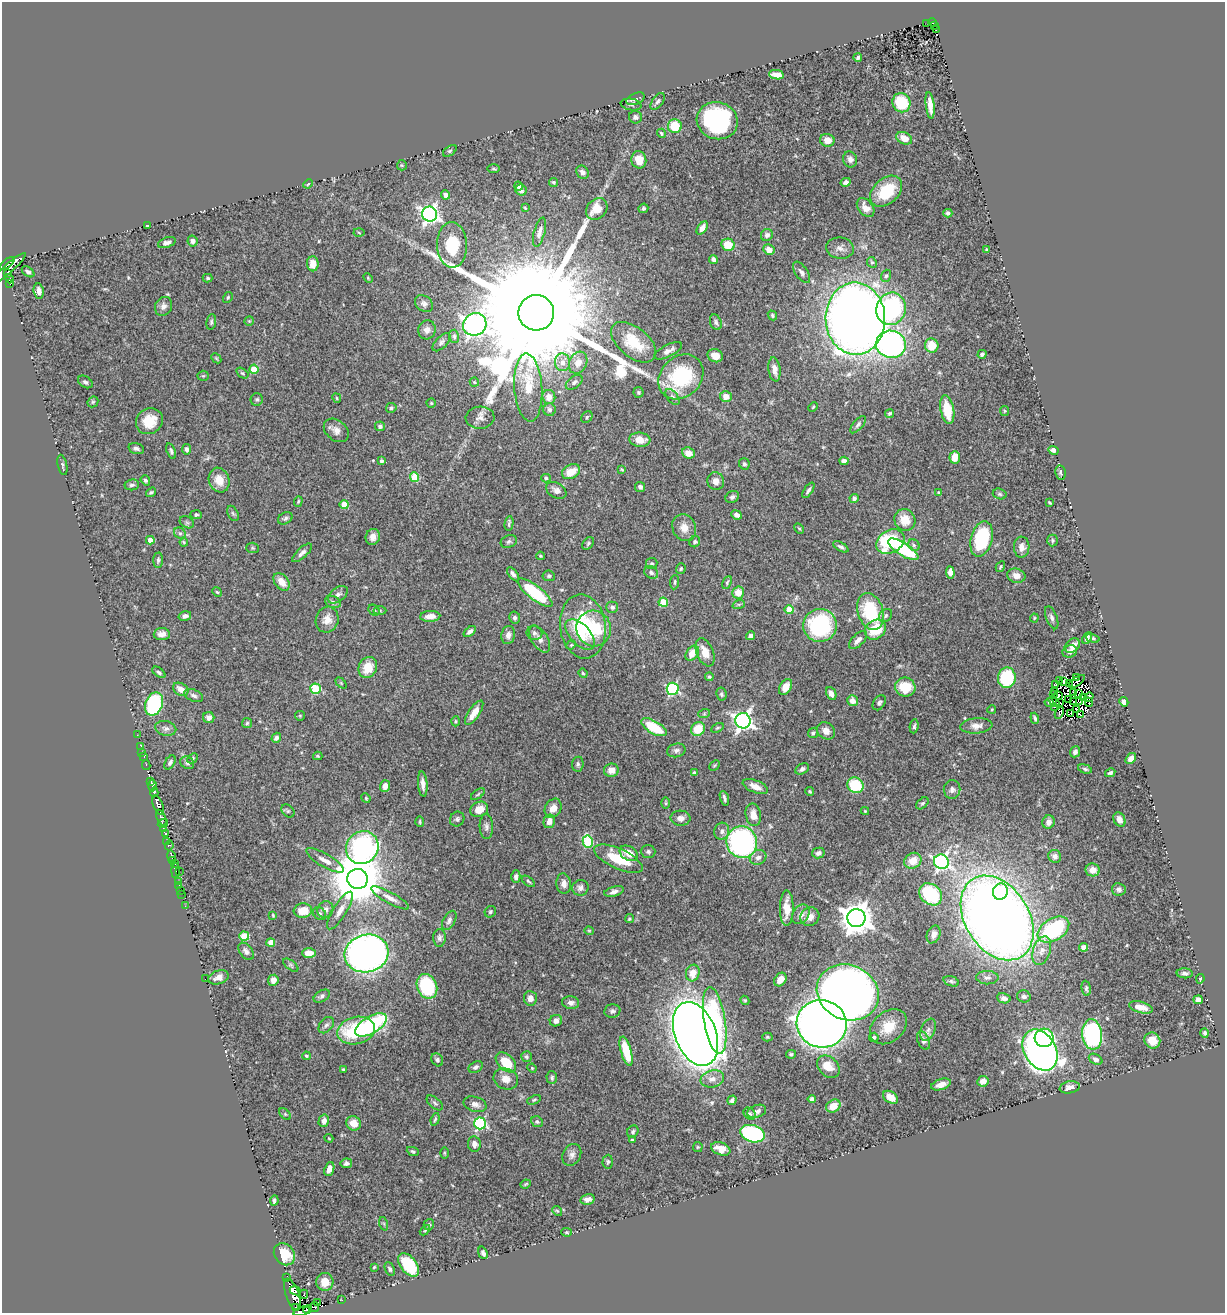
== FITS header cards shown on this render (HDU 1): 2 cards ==
NAXIS1  =                 1223
NAXIS2  =                 1311

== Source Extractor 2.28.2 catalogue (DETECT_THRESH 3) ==
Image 1223 x 1311 px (HDU 1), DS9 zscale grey, 1 PNG px = 1 image px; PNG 1227 x 1315 px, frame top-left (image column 1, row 1311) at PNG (2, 2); each listed source drawn as its Kron ellipse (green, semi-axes under 4 px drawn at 4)
Background 0.451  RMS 0.021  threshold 0.0634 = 3 sigma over >= 5 px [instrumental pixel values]
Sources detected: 536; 13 with non-positive FLUX_AUTO (blend fragments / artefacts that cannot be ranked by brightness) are neither listed nor drawn; of the other 523, the 500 brightest by FLUX_AUTO listed and drawn (23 fainter detections omitted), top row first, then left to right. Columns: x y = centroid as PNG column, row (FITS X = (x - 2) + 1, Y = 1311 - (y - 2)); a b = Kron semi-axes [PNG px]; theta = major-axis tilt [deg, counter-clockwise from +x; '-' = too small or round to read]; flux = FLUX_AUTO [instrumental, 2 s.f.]
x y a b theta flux
932 22 4 3 - 11
927 23 2 2 - 4.1
935 25 3 3 - 12
936 30 4 3 - 18
858 58 4 3 - 2.9
777 75 7 4 -8 14
636 99 9 5 24 4
658 101 9 5 53 3.8
901 103 10 9 - 55
631 104 10 6 -10 3.3
930 105 13 4 -84 13
635 117 6 6 - 3.8
717 121 21 18 -17 200
675 126 7 7 - 41
661 133 5 4 - 2.1
904 138 8 6 -26 13
827 140 7 6 - 13
450 151 8 4 37 2.4
850 159 8 7 - 6.8
639 160 9 7 -77 21
402 165 5 5 - 1.8
494 169 6 3 -1 1.8
582 172 7 6 - 6.7
553 182 5 4 - 1.9
846 182 5 4 - 4.6
308 184 5 3 - 1.6
518 186 4 4 - 5.3
521 190 6 5 - 6.2
886 191 18 12 42 56
446 195 4 4 - 5.5
525 208 4 3 - 1.5
643 208 5 4 - 2.8
866 208 11 7 -50 10
597 209 12 9 46 25
948 213 4 4 - 3.1
430 214 7 7 - 560
147 226 4 2 - 1.4
702 228 7 4 54 8.5
359 232 5 3 - 1.5
539 232 15 5 74 7.3
767 235 6 6 - 5.2
192 241 5 5 - 5.1
167 243 9 5 18 5.9
452 245 23 15 -88 67
728 245 7 6 - 30
840 248 14 10 -8 9.2
769 250 6 5 - 12
987 250 3 3 - 3.2
713 259 4 4 - 5.3
872 262 5 4 - 2.3
7 264 9 4 39 150
313 264 7 6 - 13
9 268 22 4 42 140
28 272 7 4 -35 4.1
801 272 12 6 -55 5.4
8 274 3 3 - 69
886 276 6 5 - 2.8
208 278 5 4 - 2.1
368 278 5 3 - 1.4
9 279 4 3 - 48
10 284 3 2 - 9.6
39 291 7 5 -81 7.9
228 297 6 4 60 2.2
424 303 10 7 -35 5.7
164 306 10 8 62 7.3
891 309 16 14 69 170
536 313 18 18 - 110000
772 315 5 4 - 2.6
855 319 36 30 -89 1800
249 321 5 4 - 1.6
211 322 8 5 81 2.8
716 322 8 5 -70 3.4
475 324 12 11 - 1000
427 330 9 8 - 7.5
454 336 7 5 -76 2.8
441 342 11 5 45 4.2
634 342 26 15 -39 47
891 344 15 13 -10 390
932 346 7 6 - 24
668 351 15 6 27 8.9
982 354 4 3 - 3.4
715 356 8 6 -23 15
216 358 6 4 -45 1.8
563 362 9 7 -87 8.8
578 363 11 8 64 14
254 369 4 4 - 32
774 369 12 6 -82 10
242 373 7 4 -36 2.4
203 376 5 5 - 1.7
681 377 25 20 44 120
85 382 8 5 -33 3.8
474 382 5 4 - 1.5
574 382 9 6 40 4.1
528 388 34 14 -86 40
639 392 5 5 - 2.2
726 396 6 5 - 13
549 397 7 6 - 12
673 397 9 5 -51 3.7
337 398 5 4 - 1.6
257 399 6 6 - 2.9
93 402 6 5 - 2.3
431 403 4 4 - 2.1
813 407 5 3 - 1.4
391 408 5 4 - 2.9
549 410 6 6 - 4.8
947 410 14 6 -79 39
1005 411 5 4 - 1.6
890 413 5 4 - 2.3
587 417 6 5 - 2.4
480 418 14 11 4 9.8
149 421 14 12 38 28
858 425 10 5 49 4
380 426 5 5 - 3.9
336 430 14 10 -40 10
640 440 10 7 -6 15
136 449 8 5 -18 4.3
187 449 5 4 - 4.3
1053 450 5 4 - 6.4
171 451 8 4 -70 3.2
688 453 6 5 - 13
955 457 6 5 - 15
381 461 4 3 - 3.9
844 461 4 4 - 6.3
744 464 6 5 - 3.7
62 465 10 4 -78 3.1
622 469 4 3 - 1.5
571 472 9 6 27 22
1061 472 7 5 -78 3.6
415 477 5 4 - 60
546 478 5 4 - 2.2
145 480 5 4 - 3.1
219 480 12 10 -70 19
716 481 9 8 - 8.4
132 485 7 5 8 3.9
640 487 5 5 - 4.1
556 490 11 7 -31 7.3
808 490 9 3 56 3.4
151 492 5 4 - 2.5
939 492 4 4 - 2.4
1000 494 7 5 -16 2.8
732 497 7 5 30 3.9
854 498 4 4 - 5
298 501 5 4 - 1.9
1050 503 4 2 - 1.6
344 504 4 4 - 33
233 513 8 5 -62 2.7
196 515 6 4 -2 2.8
737 515 6 4 -24 7.5
285 518 8 5 30 3.5
905 520 11 10 - 23
187 522 7 5 -30 2.7
509 523 7 3 81 2.7
684 528 14 11 -66 14
799 528 6 4 -60 1.8
180 533 6 5 - 2.7
373 537 8 7 - 10
981 539 18 10 75 100
150 540 4 4 - 13
1052 540 6 5 - 2.6
509 541 8 6 21 3.5
184 542 4 3 - 1.6
695 542 6 5 - 3
890 542 15 11 32 110
588 543 7 5 51 2.5
914 545 6 5 - 3
841 547 8 4 -31 3.6
1022 547 10 8 89 9.7
253 548 6 5 - 2.4
903 549 17 6 -33 98
302 553 12 5 42 5.5
540 556 4 3 - 1.6
158 560 7 5 85 3.4
652 564 5 5 - 2.6
1000 567 5 4 - 1.8
681 569 5 4 - 2.1
950 572 6 4 -85 8.2
651 573 7 6 - 3.8
513 574 8 4 -53 4.6
549 576 6 5 - 3.3
1016 576 9 7 -17 9.1
282 582 10 6 -52 17
674 582 7 4 85 2.7
727 582 7 3 66 2.1
217 592 5 4 - 1.9
535 593 21 7 -38 96
738 593 6 6 - 16
338 595 11 7 37 5.9
333 602 8 6 -20 3.8
663 602 4 4 - 40
739 604 6 4 18 1.8
612 607 6 5 - 3.9
374 610 6 5 - 2.2
380 610 6 4 -1 2.1
789 610 4 4 - 32
870 611 19 12 -72 79
185 616 6 4 16 5.3
430 616 10 5 3 14
886 616 7 5 47 3.5
515 618 6 5 - 3.9
1034 618 4 4 - 1.5
1052 618 12 5 -69 5.1
327 620 13 11 72 14
820 625 17 16 - 150
583 626 32 23 -82 100
594 628 18 17 - 68
875 630 11 9 35 44
470 632 7 4 38 5.3
534 633 8 6 -20 4
162 634 8 6 4 8.4
580 634 19 10 -47 26
508 635 9 6 80 7.7
750 636 5 4 - 4.6
1087 638 6 4 62 6
1093 638 7 4 -17 2.2
540 639 15 8 -58 9.4
858 640 11 5 45 7.8
571 645 5 4 - 1.6
1073 646 8 6 47 14
1070 651 7 6 - 5.8
705 652 15 8 -67 20
692 653 8 5 54 23
368 667 11 9 65 29
159 672 7 4 -38 2.8
583 673 5 4 - 1.6
709 677 4 4 - 2.2
1077 677 3 2 - 3.3
1007 678 10 9 - 99
1059 680 4 2 - 2.6
1077 681 9 3 35 1.8
1063 682 3 2 - 2.5
341 683 6 4 -45 1.7
1056 684 3 2 - 1.8
1069 684 3 2 - 5.4
785 687 9 6 61 17
905 687 10 9 - 38
181 689 8 6 -31 10
315 689 5 5 - 78
673 689 6 6 - 180
1054 691 3 2 - 7.7
1073 692 2 2 - 1.4
721 694 6 5 - 2.8
831 694 7 4 -66 7.7
1053 694 3 3 - 4.9
1079 694 3 2 - 2.2
194 695 10 5 -21 5
1059 695 3 2 - 2.3
1083 697 2 2 - 1.4
1089 697 5 3 - 2.2
1069 700 3 2 - 1.7
852 701 5 5 - 9.2
1054 701 6 2 -39 2.9
1080 701 3 2 - 1.7
1049 702 4 2 - 1.4
1074 702 3 2 - 1.7
1089 702 4 2 - 1.5
1124 702 5 4 - 7.6
879 703 8 5 55 3.5
1060 703 2 2 - 1.9
154 704 12 8 67 120
1055 707 2 2 - 1.6
992 709 4 3 - 1.4
1076 710 3 3 - 1.7
474 713 14 5 56 15
1059 713 6 3 63 4.8
1070 713 3 2 - 3.5
704 714 6 4 19 1.6
1080 715 4 2 - 1.8
300 716 5 5 - 1.7
209 718 5 5 - 6.5
1035 718 6 3 -71 2.9
455 721 5 3 - 1.5
743 721 7 7 - 620
247 723 5 5 - 2.1
914 726 7 4 81 2.8
976 726 16 7 5 9.8
654 727 14 6 -31 58
166 728 10 7 -13 5.6
717 728 7 3 27 2
698 729 7 6 - 32
826 731 10 8 -38 9.2
813 733 5 5 - 2.7
137 735 2 2 - 4
276 738 5 4 - 4.8
141 747 3 2 - 3.1
676 750 9 7 13 4.7
1075 752 6 5 - 4.3
142 753 3 2 - 5.9
144 756 3 3 - 4.2
318 756 4 4 - 1.6
192 758 6 4 43 2
1131 759 6 4 55 6.7
170 762 8 5 58 3.5
187 763 7 6 - 3.6
578 764 7 6 - 3.2
146 765 5 2 - 33
714 765 6 4 45 1.6
802 769 7 5 29 3.9
1085 769 7 4 -16 2.6
611 770 7 6 - 11
694 773 4 4 - 3.1
1110 773 5 3 - 2.9
151 781 4 3 - 110
423 784 13 4 -85 8.9
856 785 8 7 - 65
152 786 5 4 - 200
385 786 6 5 - 9.2
755 787 13 6 -22 11
952 789 9 8 - 5.8
810 791 4 3 - 2
154 792 5 3 - 74
478 794 8 4 35 2
366 798 5 4 - 1.5
724 798 7 3 -73 3.4
666 803 5 3 - 1.7
922 803 7 4 43 3
158 805 10 4 -67 460
553 808 10 7 58 11
479 809 9 7 27 16
288 811 7 5 -45 2.9
865 811 4 4 - 1.5
753 815 11 7 -80 14
161 818 8 4 -65 78
680 818 10 7 -3 7.9
457 819 8 7 - 4.1
1119 819 7 5 -61 8.8
549 821 7 5 75 11
420 822 5 3 - 1.7
1049 822 7 6 - 7.2
163 823 5 2 - 22
486 827 12 7 -88 5.5
163 829 3 2 - 33
722 831 8 7 - 6.5
165 834 3 3 - 36
167 841 3 2 - 11
588 842 6 5 - 89
742 842 16 15 - 350
169 845 5 4 - 20
362 847 17 15 47 320
648 851 7 6 - 3.2
629 853 10 7 -31 16
818 853 6 5 - 4.9
171 856 6 3 -78 110
1055 856 6 6 - 6.1
758 857 8 7 - 7.9
618 859 26 10 -25 50
173 860 4 3 - 130
325 860 21 6 -30 11
913 861 9 7 31 19
941 862 8 7 - 360
175 864 3 3 - 62
176 870 7 3 88 68
1093 870 7 6 - 8.7
179 871 3 2 - 15
516 877 6 4 -89 4.7
358 879 10 10 - 9400
179 881 4 3 - 9.9
528 881 7 4 -37 2.2
564 884 10 7 -85 8.7
179 885 3 2 - 8.8
580 888 8 7 - 5.7
1119 889 7 6 - 4.3
181 890 2 2 - 3.3
614 891 10 5 16 5.9
1000 892 8 7 - 40
182 894 2 2 - 8.2
931 894 12 10 -40 93
390 898 21 5 -29 10
185 906 2 2 - 2.5
787 908 18 7 89 22
325 910 8 7 - 7.6
340 910 21 7 58 12
303 911 9 7 6 23
490 912 6 5 - 2.6
319 913 7 5 -41 3.3
801 914 10 8 56 7.5
273 915 4 3 - 1.4
810 917 10 9 - 9.3
856 918 9 9 - 2500
997 918 46 32 -58 2100
629 919 5 4 - 2.2
449 920 10 6 62 5.2
1053 930 17 11 32 140
589 931 4 4 - 1.5
934 934 9 6 66 7.4
244 936 5 4 - 57
439 938 9 6 89 4.3
271 942 4 4 - 19
1083 947 4 4 - 5.1
246 951 10 6 -52 5.8
1042 951 15 8 72 13
309 953 7 5 0 15
366 953 22 18 14 690
291 965 9 4 -38 2.5
693 973 8 7 - 16
1185 973 8 5 -4 4
219 977 10 6 18 8.9
987 978 11 7 -2 5.4
205 979 2 2 - 18
1200 979 4 3 - 2
273 980 5 5 - 6.9
780 980 7 5 51 12
951 981 8 5 -18 2.8
427 986 13 10 -67 100
1086 988 8 4 -84 2.8
848 992 32 27 -24 1300
322 996 9 5 30 3.8
1024 996 7 6 - 4.5
530 998 7 6 - 7.9
1004 998 7 5 -10 5.6
745 1000 5 4 - 1.8
1198 1000 5 4 - 7.9
571 1003 8 6 -7 6.7
1141 1007 12 5 -16 13
612 1011 8 6 9 4
556 1021 6 5 - 6.6
715 1021 34 10 -81 160
822 1024 25 23 -17 1700
326 1025 9 6 51 4.1
371 1025 17 8 31 210
888 1027 20 15 39 33
928 1030 11 7 67 6.1
356 1031 19 13 12 100
1205 1033 5 4 - 2.9
696 1034 33 20 -69 3600
1092 1034 15 10 -84 200
767 1037 5 4 - 1.9
874 1037 5 4 - 2.5
1044 1038 9 9 - 120
923 1040 10 5 -67 6
1152 1041 8 7 - 18
1040 1050 22 16 -59 1000
626 1051 15 5 -74 44
791 1054 5 4 - 2.5
306 1056 4 3 - 1.7
526 1057 5 5 - 2.6
1096 1059 7 5 -29 5.2
437 1060 7 5 -55 3.9
506 1062 12 7 -44 41
476 1067 7 5 29 3.5
828 1067 13 9 -46 22
532 1068 5 4 - 1.4
343 1069 4 3 - 1.7
552 1078 6 5 - 2.9
506 1079 12 10 -20 13
712 1079 12 8 15 11
983 1081 6 5 - 10
941 1084 10 5 18 12
1070 1087 10 6 10 8.7
891 1097 8 5 -32 12
812 1099 4 4 - 5.3
534 1100 7 4 22 2.1
732 1100 5 4 - 3.3
435 1103 10 5 -40 3.4
475 1104 12 7 -18 8.1
833 1106 7 6 - 21
757 1111 10 6 19 5.4
285 1114 7 4 -46 2.2
750 1114 7 5 -42 2.9
435 1119 6 3 71 2.4
324 1121 6 5 - 7.6
537 1122 6 5 - 2.8
354 1123 7 7 - 15
480 1123 6 6 - 170
633 1131 6 5 - 2.5
753 1134 12 8 -18 220
329 1138 4 3 - 1.4
632 1140 3 3 - 1.5
474 1144 7 6 - 7.2
698 1147 5 5 - 1.7
721 1149 10 6 -19 14
413 1151 6 4 -23 2.4
444 1153 6 3 -89 1.6
572 1155 11 9 63 7.4
608 1162 7 5 85 2.5
346 1163 6 5 - 4.3
329 1169 7 4 69 10
526 1184 5 3 - 1.7
588 1199 7 5 12 7.3
274 1201 5 3 - 3.3
557 1211 5 4 - 1.7
384 1224 7 4 -72 2.2
429 1225 6 5 - 2.5
425 1230 6 3 45 1.8
567 1232 5 4 - 1.6
483 1253 6 4 -69 3.8
284 1254 12 9 -50 30
409 1265 13 8 -52 68
374 1267 3 2 - 1.4
390 1269 7 4 -66 3
287 1277 4 2 - 8.6
325 1282 9 8 - 17
295 1291 6 3 -24 68
304 1294 4 3 - 8.8
292 1295 17 6 -70 440
342 1300 3 2 - 2.1
317 1302 4 2 - 12
315 1307 5 3 - 39
296 1308 3 2 - 16
308 1310 4 3 - 120
302 1311 8 3 16 550
At the frame edge (FLAGS 8, measured only in part): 1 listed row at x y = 302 1311
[23 fainter detections neither listed nor drawn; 13 non-positive-flux detections neither listed nor drawn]